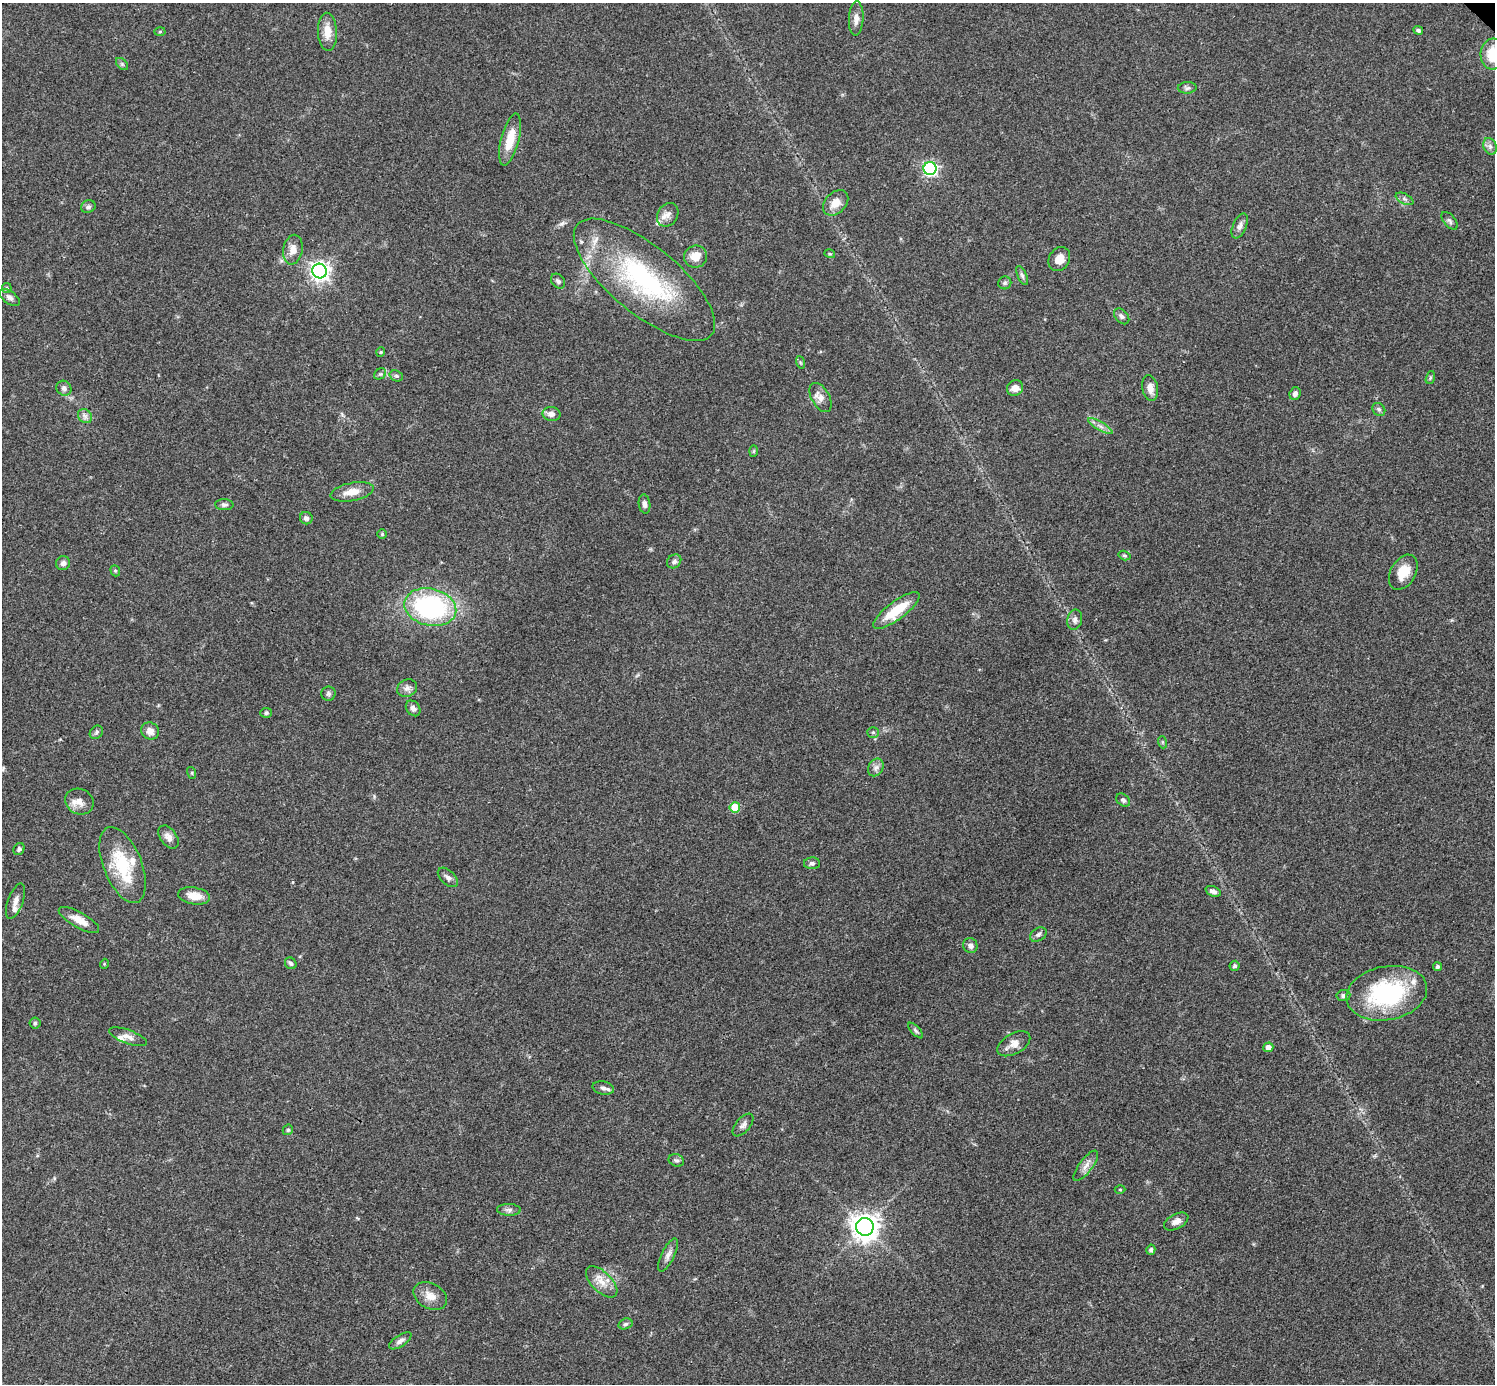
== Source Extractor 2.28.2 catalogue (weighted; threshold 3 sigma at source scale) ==
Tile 7 of 4 x 4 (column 3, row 2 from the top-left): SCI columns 2994-4486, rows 3062-4443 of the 5983 x 5983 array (HDU 1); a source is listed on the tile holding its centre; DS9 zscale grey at full resolution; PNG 1497 x 1386 px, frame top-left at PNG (2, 3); each listed source drawn as its Kron ellipse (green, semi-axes under 4 px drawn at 4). Shown black and unused: <1% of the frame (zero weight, under 3 of 4 exposures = <1% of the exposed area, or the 3 px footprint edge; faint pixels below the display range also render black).
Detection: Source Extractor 2.28.2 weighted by HDU 2 'WHT'; one run over the whole footprint, this tile lists its part. Background 0.0564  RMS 0.0048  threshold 0.0218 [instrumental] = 3 sigma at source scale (4.5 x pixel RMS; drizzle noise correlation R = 1.50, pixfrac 1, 0.05/0.05 arcsec/px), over >= 5 px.
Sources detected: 112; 6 inside a brighter listed object's ellipse — not listed separately; the other 106 listed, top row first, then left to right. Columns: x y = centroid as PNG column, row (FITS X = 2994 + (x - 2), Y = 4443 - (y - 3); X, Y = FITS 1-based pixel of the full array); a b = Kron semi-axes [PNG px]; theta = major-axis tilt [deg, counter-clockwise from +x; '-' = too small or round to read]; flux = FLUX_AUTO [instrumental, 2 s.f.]
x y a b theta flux
856 19 17 7 87 3.4
1418 30 5 4 - 0.78
160 32 5 3 - 0.52
327 32 19 9 -87 5.9
1493 54 15 12 85 13
122 64 7 4 -46 0.87
1187 88 9 5 3 1.3
510 140 27 9 76 10
1490 146 8 6 -69 1.7
930 169 6 6 - 110
1405 199 9 5 -27 1.3
836 203 15 10 46 5.7
88 207 7 6 - 1.3
668 215 12 10 56 3.2
1449 221 10 5 -50 1.4
1240 226 13 6 65 2.3
293 250 15 9 80 4.6
830 254 5 3 - 0.51
696 257 11 11 - 6.4
1059 259 13 10 59 4.6
319 271 7 7 - 240
1022 276 10 4 -66 1.3
644 280 87 34 -39 78
558 281 8 6 -51 1.4
1005 283 6 6 - 1.1
7 288 5 4 - 0.67
10 297 11 6 -36 1.8
1122 316 9 6 -48 1.5
381 352 5 4 - 0.54
800 362 6 4 -71 0.73
380 374 6 5 - 1
396 376 7 5 -20 0.92
1430 377 7 4 71 0.71
64 388 8 7 - 1.7
1015 388 8 7 - 3.8
1150 388 13 8 -81 3.7
1295 394 6 5 - 1.7
821 398 16 9 -61 3.7
1379 409 7 6 - 1.1
551 414 9 7 -10 2.6
85 416 8 6 -45 1.8
1100 426 14 3 -30 1.6
754 451 6 4 88 0.66
352 492 22 9 11 6.1
645 504 9 6 -82 1.9
224 505 9 5 -2 1.2
306 518 6 6 - 1.6
382 534 5 5 - 0.55
1124 556 6 4 -18 0.75
674 561 8 6 43 1.8
63 563 7 6 - 1.7
115 571 6 4 -68 0.68
1403 572 19 12 60 8.6
430 607 26 18 -13 79
896 610 28 9 37 15
1075 620 10 7 78 2
407 688 10 8 24 2.3
328 694 7 7 - 1.2
413 708 8 6 -52 1.8
266 713 6 5 - 0.79
150 731 9 8 - 3.4
96 732 7 6 - 1.1
873 732 6 5 - 0.78
1162 742 6 4 -71 0.64
876 767 9 7 57 2.1
192 773 6 4 -73 0.59
1123 800 7 5 -42 1.2
79 801 14 12 -28 4.6
735 807 5 5 - 16
168 837 13 8 -54 3.1
19 849 6 5 - 1.2
812 863 8 6 1 1.1
123 865 40 19 -68 25
448 877 12 7 -43 1.8
1213 891 8 5 -22 1.8
194 896 16 8 -9 6.3
15 901 19 7 70 3.4
79 920 23 8 -29 5.8
1038 935 9 6 31 1.3
970 946 7 7 - 1.9
291 963 6 5 - 1.1
104 964 5 3 - 0.41
1235 966 5 5 - 1.1
1437 967 4 4 - 1.1
1387 993 41 27 10 54
1343 996 7 5 6 1.3
35 1023 5 5 - 0.85
915 1030 10 4 -46 1.1
128 1037 20 7 -20 3
1014 1044 18 10 30 4.5
1268 1047 5 5 - 3.1
603 1088 11 6 -12 2
743 1125 14 7 50 2.1
288 1130 6 4 43 0.72
676 1160 8 6 -20 1.2
1086 1166 18 6 53 3.3
1120 1189 5 3 - 0.47
509 1210 12 6 -2 1.6
1176 1221 13 7 29 3.2
865 1227 9 8 - 530
1151 1250 5 4 - 1.1
668 1255 18 6 64 2.8
602 1282 20 10 -45 5.8
430 1296 18 12 -29 5.4
625 1324 7 5 17 1
400 1341 13 5 33 2.1
Isophote crosses this tile's border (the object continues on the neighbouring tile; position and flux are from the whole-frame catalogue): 1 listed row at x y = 1493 54